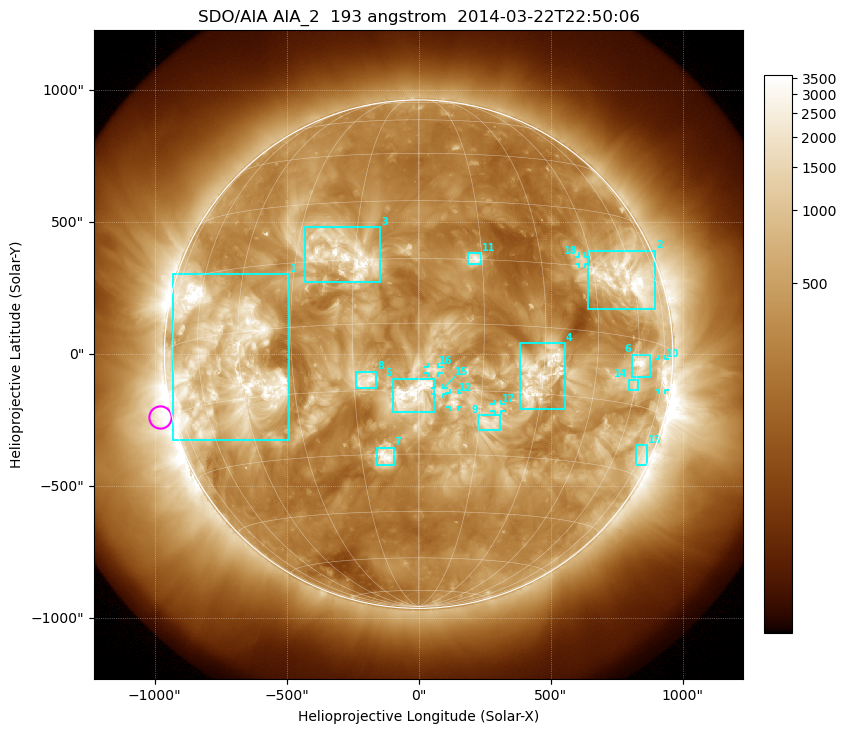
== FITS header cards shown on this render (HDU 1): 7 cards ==
TELESCOP= 'SDO/AIA'
INSTRUME= 'AIA_2'
WAVELNTH=                  193
WAVEUNIT= 'angstrom'
DATE-OBS= '2014-03-22T22:50:06.84'
CTYPE1  = 'HPLN-TAN'
CTYPE2  = 'HPLT-TAN'

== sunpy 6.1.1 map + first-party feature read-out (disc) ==
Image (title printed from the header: SDO/AIA AIA_2  193 angstrom  2014-03-22T22:50:06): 1024 x 1024 px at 2.4 arcsec/px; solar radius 963 arcsec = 401 px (full disc in frame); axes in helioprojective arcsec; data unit not stated in the header (colour bar unlabelled)
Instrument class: DISC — disc imager (sunpy class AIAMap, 193 A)
Bright regions (active regions / flare kernels): reference = the median radial profile (limb darkening/brightening removed); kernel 9 px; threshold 5 sigma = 965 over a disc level ~325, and >= 1.15x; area >= 12 px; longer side >= 10 px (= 24 arcsec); searched inside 0.97 R_sun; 18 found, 18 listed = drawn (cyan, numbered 1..; 6 of them under ~33 arcsec drawn as corner ticks so the feature stays visible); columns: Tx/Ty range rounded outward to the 5 arcsec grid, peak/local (2 s.f.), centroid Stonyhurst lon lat
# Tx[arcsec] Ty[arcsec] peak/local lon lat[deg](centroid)
1 -930..-490 -325..305 9.6 -50 -6
2 640..900 170..390 13 +58 +13
3 -430..-145 270..480 7 -18 +16
4 385..555 -210..40 7.1 +29 -11
5 -95..60 -220..-90 6.5 -2 -16
6 805..875 -90..0 11 +61 -6
7 -155..-90 -420..-355 7.1 -8 -30
8 -240..-160 -130..-65 5.1 -12 -13
9 225..310 -285..-230 5.2 +18 -22
10 910..935 -135..-20 7.9 +74 -6
11 185..240 340..385 6 +13 +15
12 115..150 -200..-145 4.3 +8 -17
13 820..870 -420..-345 4.5 +75 -25
14 795..835 -135..-95 4.7 +60 -10
15 60..95 -150..-130 3.4 +5 -15
16 35..75 -70..-45 3.1 +4 -10
17 285..315 -215..-190 3.9 +19 -19
18 605..630 340..370 4.6 +42 +17
Off-limb structures (1.02-1.3 R_sun): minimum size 162 px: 2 found; the strongest spans PA ~55..145 deg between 1.02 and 1.3 R_sun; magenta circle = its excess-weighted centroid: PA ~105 deg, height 1.04 R_sun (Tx ~-980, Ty ~-235 arcsec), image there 5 x the reference